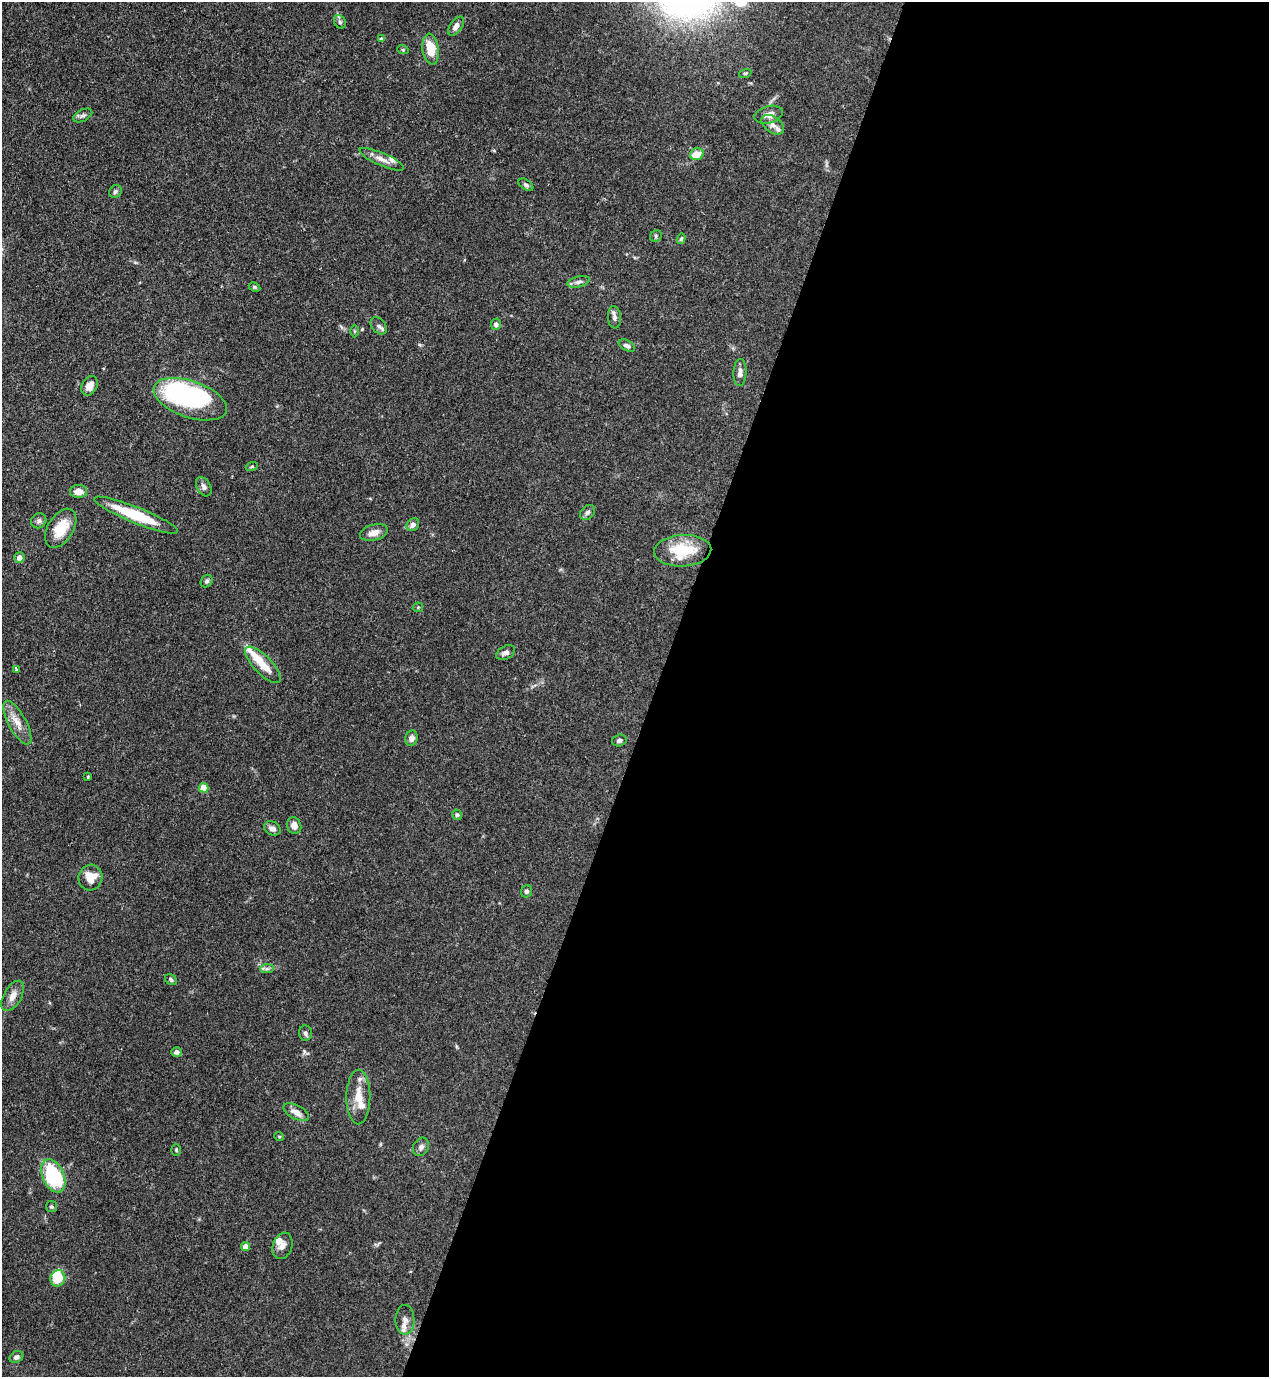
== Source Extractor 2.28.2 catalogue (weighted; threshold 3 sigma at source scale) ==
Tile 12 of 4 x 4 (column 4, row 3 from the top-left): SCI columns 4023-5289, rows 1419-2793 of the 5649 x 5585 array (HDU 1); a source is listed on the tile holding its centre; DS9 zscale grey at full resolution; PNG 1271 x 1379 px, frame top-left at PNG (2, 2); each listed source drawn as its Kron ellipse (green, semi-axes under 4 px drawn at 4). Shown black and unused: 48% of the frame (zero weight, under 3 of 4 exposures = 7% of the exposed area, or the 3 px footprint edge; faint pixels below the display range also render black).
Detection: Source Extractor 2.28.2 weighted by HDU 2 'WHT'; one run over the whole footprint, this tile lists its part. Background 0.077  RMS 0.0036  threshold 0.0161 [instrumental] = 3 sigma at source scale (4.5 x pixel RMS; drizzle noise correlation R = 1.50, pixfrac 1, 0.05/0.05 arcsec/px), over >= 5 px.
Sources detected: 78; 3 inside a brighter object's white glare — neither listed nor drawn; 7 inside a brighter listed object's ellipse — not listed separately; the other 68 listed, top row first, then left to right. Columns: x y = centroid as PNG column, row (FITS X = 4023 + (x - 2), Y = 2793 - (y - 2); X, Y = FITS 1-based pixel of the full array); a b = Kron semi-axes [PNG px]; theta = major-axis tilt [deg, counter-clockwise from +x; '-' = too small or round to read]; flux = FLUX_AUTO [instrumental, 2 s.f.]
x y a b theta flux
340 22 7 5 -64 0.77
456 26 11 6 55 2
381 39 4 3 - 0.47
431 49 15 8 -82 8
403 50 6 4 -19 0.42
745 73 6 4 18 0.46
83 115 10 5 26 1
769 115 14 8 14 2.7
773 125 13 8 -37 2
697 154 7 5 19 4.9
382 159 24 6 -23 2.7
526 185 8 5 -35 0.77
115 191 7 6 - 0.81
656 236 6 5 - 0.61
681 239 5 4 - 0.56
578 282 11 5 13 1.3
254 287 6 4 -27 0.49
614 317 11 6 -85 1.4
496 324 5 5 - 1.6
379 326 10 6 -49 1.2
354 331 6 4 -89 0.38
627 346 9 5 -28 0.88
740 372 13 6 87 1.9
89 386 10 7 60 2.7
190 399 38 18 -19 54
252 467 6 4 18 0.45
204 487 10 6 -60 1.3
78 491 8 6 1 3.2
588 512 8 6 44 1.1
136 515 45 8 -22 20
39 521 8 7 - 1
413 525 7 5 50 1.4
61 528 21 12 58 8.4
374 533 14 8 16 3.1
683 551 28 16 3 15
19 558 5 5 - 1.9
207 581 7 5 49 0.7
418 607 5 5 - 0.43
506 653 10 6 29 1.7
263 665 24 9 -46 5.9
16 670 4 3 - 0.59
17 723 24 9 -61 4.3
412 738 7 6 - 1.8
619 740 7 6 - 0.98
88 777 3 3 - 0.44
204 788 5 4 - 7.5
457 815 5 5 - 0.59
294 826 8 7 - 2.3
272 828 9 6 -28 1.7
90 877 13 12 - 5.9
526 891 6 5 - 0.87
267 969 7 4 0 0.79
171 979 6 5 - 0.75
13 996 17 8 60 2.8
305 1033 7 6 - 1
177 1052 5 4 - 1.2
358 1097 27 12 90 6.1
296 1112 14 7 -28 2.9
279 1136 5 3 - 0.32
421 1147 9 7 61 1.3
176 1150 6 5 - 0.53
53 1176 17 10 -65 31
51 1207 5 5 - 0.63
245 1246 4 4 - 3.1
282 1246 14 9 69 2.2
58 1278 8 7 - 8.6
405 1320 15 9 -90 2.5
16 1357 7 5 29 1.1